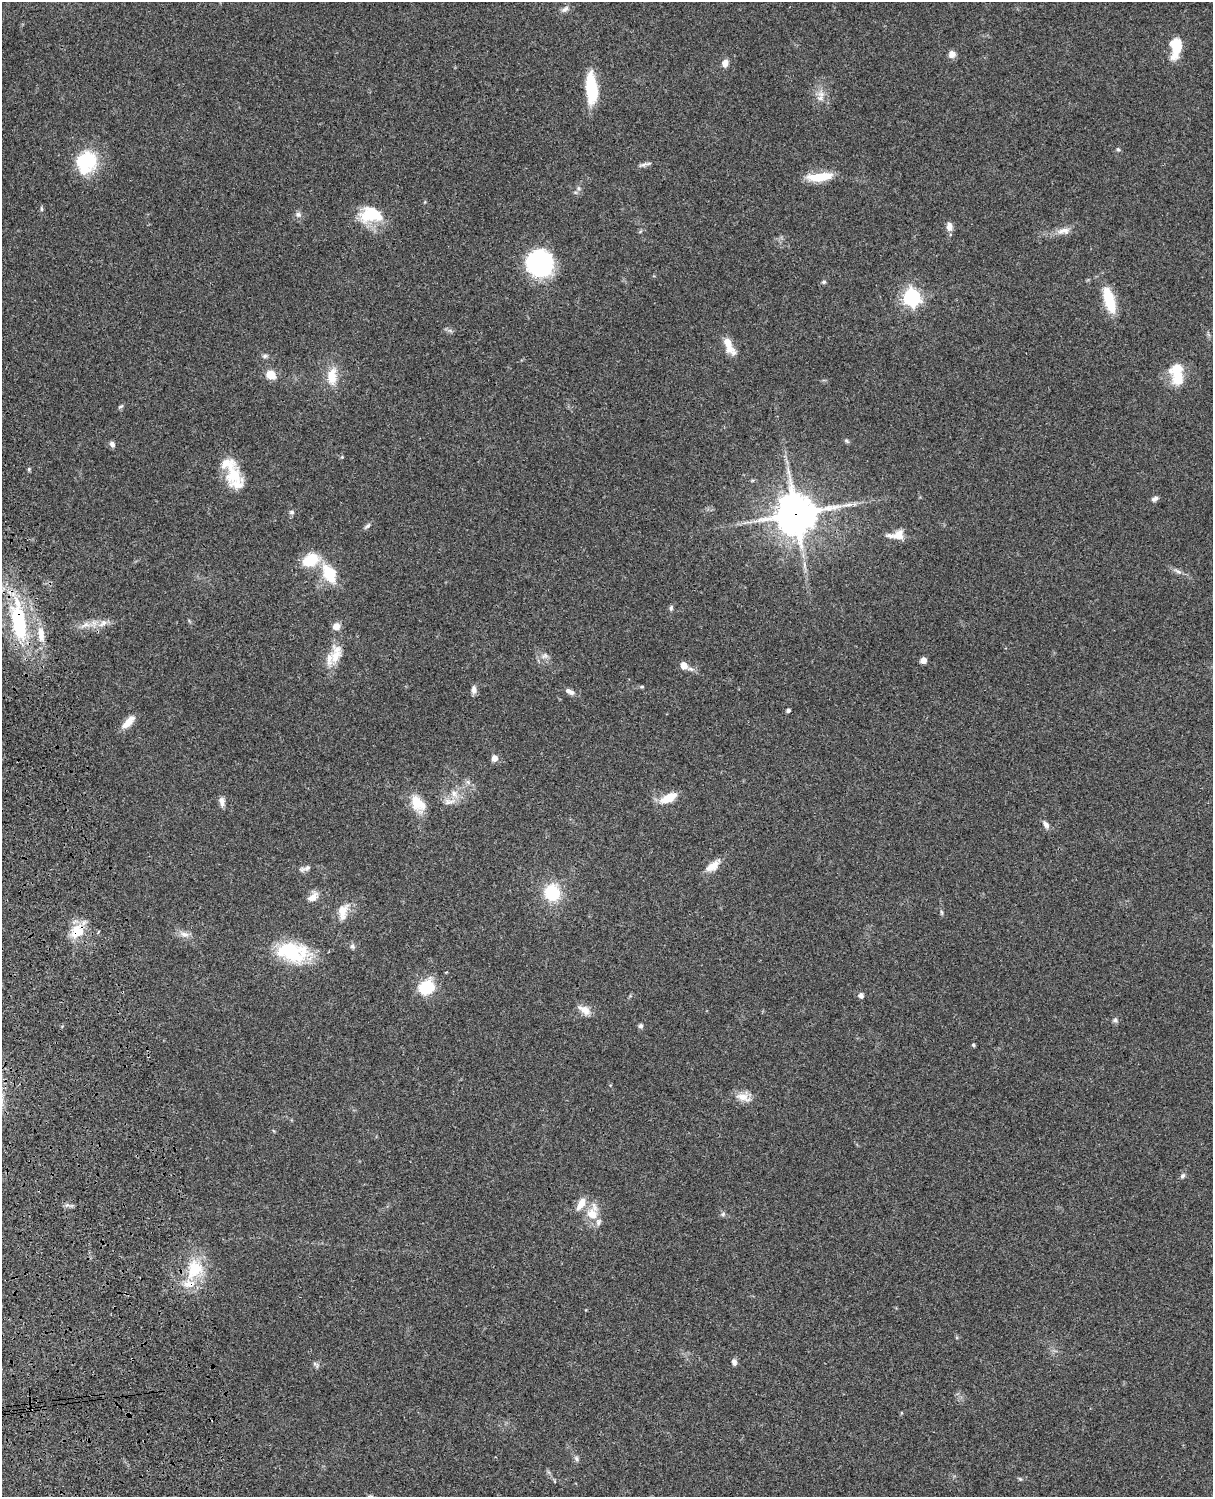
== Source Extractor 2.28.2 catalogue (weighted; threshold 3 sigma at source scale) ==
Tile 7 of 4 x 3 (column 3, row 2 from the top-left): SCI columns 2545-3755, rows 1773-3267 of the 5085 x 4926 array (HDU 1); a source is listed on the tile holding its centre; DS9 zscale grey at full resolution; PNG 1215 x 1499 px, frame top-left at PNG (2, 2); no overlay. Shown black and unused: <1% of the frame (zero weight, under 3 of 4 exposures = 6% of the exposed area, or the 3 px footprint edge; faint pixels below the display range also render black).
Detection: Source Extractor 2.28.2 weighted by HDU 2 'WHT'; one run over the whole footprint, this tile lists its part. Background 0.107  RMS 0.0065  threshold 0.0291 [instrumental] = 3 sigma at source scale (4.5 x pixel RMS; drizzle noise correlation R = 1.50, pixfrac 1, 0.05/0.05 arcsec/px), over >= 5 px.
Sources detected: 98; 2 inside a brighter object's white glare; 2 long thin detections or spike segments (spike, bleed or trail) — not listed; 8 inside a brighter listed object's ellipse — not listed separately; the other 86 listed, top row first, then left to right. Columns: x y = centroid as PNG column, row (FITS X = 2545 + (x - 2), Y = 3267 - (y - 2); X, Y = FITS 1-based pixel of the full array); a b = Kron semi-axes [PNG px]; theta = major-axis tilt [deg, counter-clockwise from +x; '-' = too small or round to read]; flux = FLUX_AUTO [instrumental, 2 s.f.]
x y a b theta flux
565 9 12 7 39 2.6
1176 47 18 10 85 22
952 54 9 8 - 3.5
725 63 9 7 72 3.9
591 88 33 11 -85 30
820 98 10 8 27 3.8
1118 149 6 4 -41 0.92
86 162 26 22 55 36
645 164 18 4 15 2.3
819 177 26 10 2 15
578 188 6 5 - 1.4
41 209 7 3 -81 0.96
298 214 9 7 -4 2.2
367 216 23 17 -2 19
949 227 9 7 88 4.5
1064 231 20 9 10 5.7
540 263 19 18 - 110
824 282 5 5 - 1.1
912 297 7 6 - 230
1109 300 31 11 -74 21
728 343 26 9 -61 9.5
265 356 7 5 2 1.4
1177 374 25 14 -84 19
271 375 11 8 -23 8.2
332 376 23 13 87 12
121 406 8 3 29 1
846 441 7 5 -35 1.1
112 444 7 6 - 2.2
342 457 5 4 - 0.63
233 475 22 22 - 18
1155 499 8 5 33 2.2
292 512 6 6 - 1.7
796 514 13 13 - 1800
367 526 11 5 39 1.6
898 535 16 12 25 7.1
311 560 23 15 25 17
1177 571 13 4 -24 2.5
329 573 24 14 -63 21
671 608 8 5 81 1.3
19 622 54 20 -80 62
103 623 14 8 43 4.6
86 625 16 7 19 5.5
336 626 8 8 - 4.8
41 634 24 9 -86 9.7
336 656 23 14 68 13
545 656 9 7 51 2.6
923 660 6 5 - 4.2
684 665 9 5 -31 8
642 687 5 4 - 0.89
474 690 10 6 90 2.8
570 692 12 6 -27 3.2
788 710 4 4 - 1.8
128 722 20 8 45 6.8
494 758 7 6 - 4.2
468 782 8 5 -45 1.7
668 798 19 9 26 12
222 802 12 6 -83 3.2
449 802 19 8 5 5.4
418 803 23 14 -56 14
1046 825 10 6 -60 2.9
713 866 22 10 37 7.2
305 868 18 6 15 3.1
552 893 16 15 - 28
313 897 15 9 40 5.8
343 912 23 12 77 9
941 912 6 4 -87 0.95
77 931 21 16 42 15
184 934 13 7 -13 3.8
352 946 7 6 - 1.7
293 952 38 21 -10 44
426 987 17 13 33 25
861 996 5 5 - 2.9
584 1010 19 9 -31 6
1115 1020 7 6 - 1.6
641 1026 6 5 - 1.6
973 1045 4 4 - 0.97
743 1097 19 11 -16 7.3
1182 1176 8 6 57 1.6
67 1205 8 5 44 1.6
592 1214 16 14 -36 11
723 1214 7 5 45 1.2
194 1269 28 21 67 26
734 1362 8 5 -72 2.3
316 1365 11 5 -45 1.5
576 1458 8 6 -62 1.6
1020 1479 6 4 -44 0.85
Overlapping masked pixels (flux is a lower limit): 3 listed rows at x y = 796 514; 19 622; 77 931
Unlisted compact peaks at least as high as the median listed source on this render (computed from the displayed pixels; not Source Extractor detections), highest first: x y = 29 469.